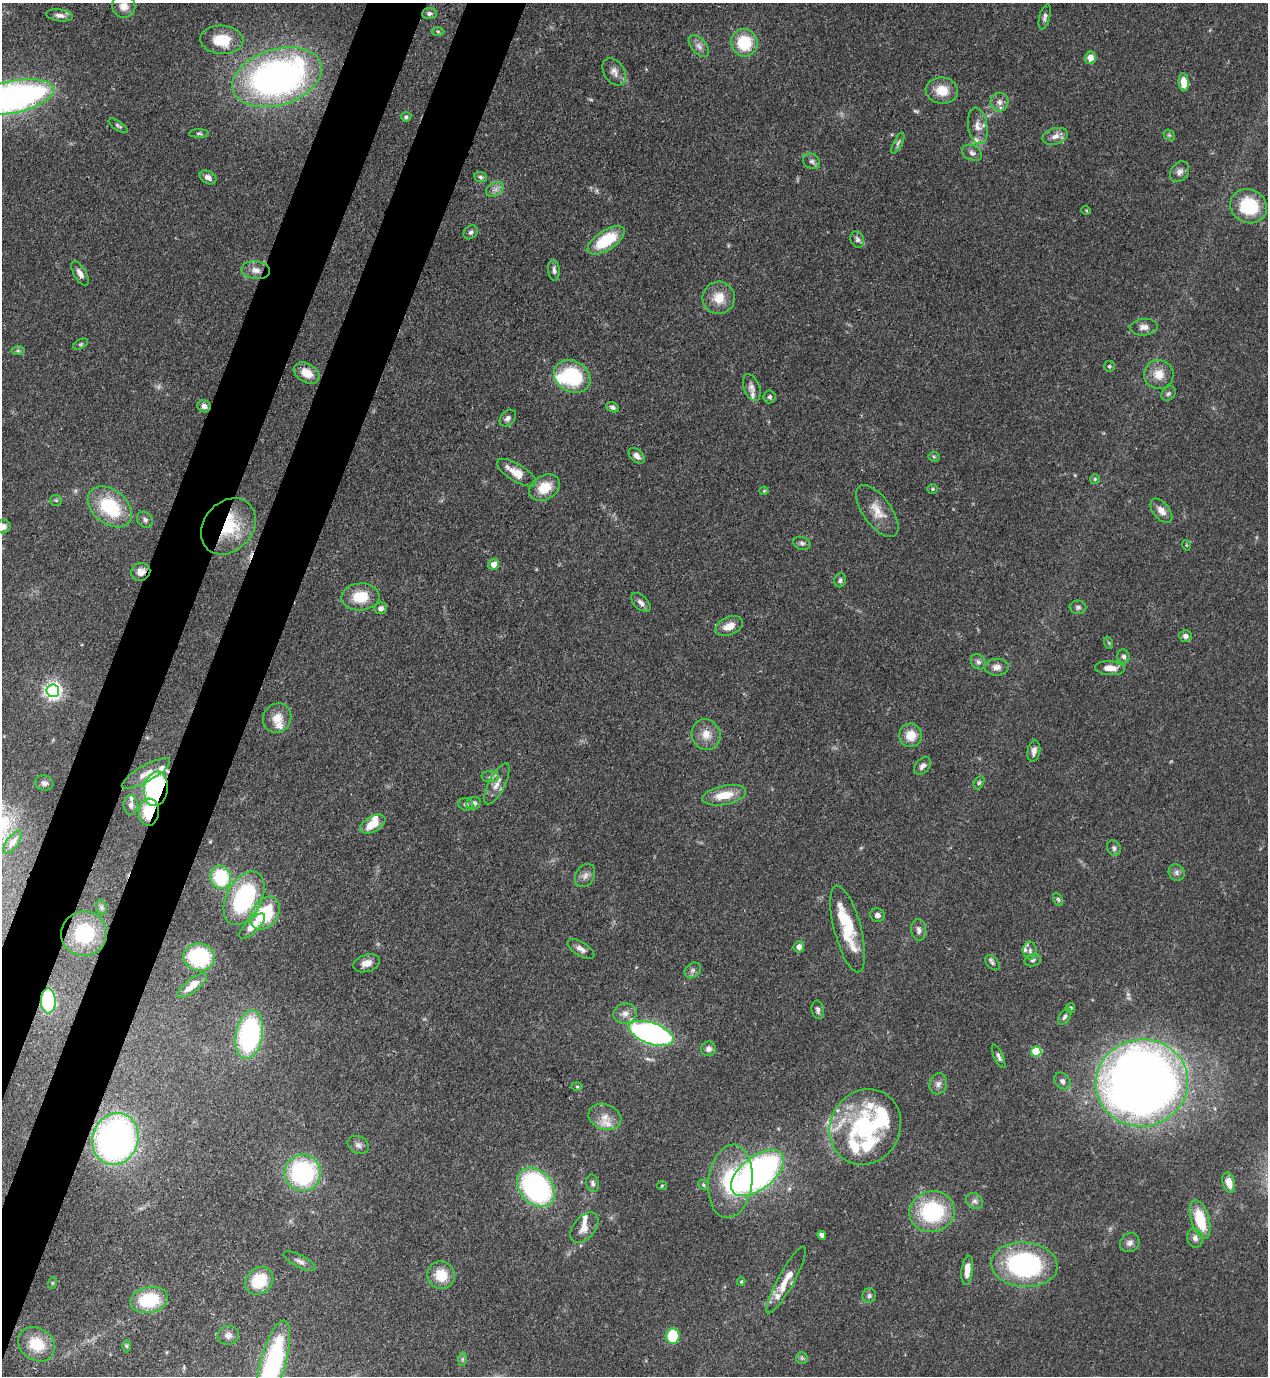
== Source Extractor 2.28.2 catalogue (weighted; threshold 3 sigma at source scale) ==
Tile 7 of 4 x 4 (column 3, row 2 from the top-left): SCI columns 2885-4150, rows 2791-4164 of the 5638 x 5579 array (HDU 1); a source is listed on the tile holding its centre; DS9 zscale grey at full resolution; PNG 1270 x 1378 px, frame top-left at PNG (2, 3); each listed source drawn as its Kron ellipse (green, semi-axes under 4 px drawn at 4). Shown black and unused: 8% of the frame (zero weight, under 3 of 4 exposures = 7% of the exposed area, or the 3 px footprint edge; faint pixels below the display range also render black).
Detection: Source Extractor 2.28.2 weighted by HDU 2 'WHT'; one run over the whole footprint, this tile lists its part. Background 0.0662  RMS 0.0035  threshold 0.0158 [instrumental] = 3 sigma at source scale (4.5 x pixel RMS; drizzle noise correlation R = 1.50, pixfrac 1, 0.05/0.05 arcsec/px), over >= 5 px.
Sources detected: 193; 4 too faint to see at this stretch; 2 inside a brighter object's white glare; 1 cosmic-ray / hot-pixel residue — neither listed nor drawn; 15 inside a brighter listed object's ellipse — not listed separately; the other 171 listed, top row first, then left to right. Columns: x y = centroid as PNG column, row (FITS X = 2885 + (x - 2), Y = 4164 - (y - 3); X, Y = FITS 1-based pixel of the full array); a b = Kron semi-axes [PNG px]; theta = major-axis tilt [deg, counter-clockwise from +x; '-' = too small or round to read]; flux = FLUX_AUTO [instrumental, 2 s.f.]
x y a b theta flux
124 6 12 11 - 3.8
429 14 7 5 5 0.97
60 15 13 6 -8 1.6
1045 17 13 5 76 1.2
438 31 6 4 -2 0.48
222 40 21 14 -4 11
744 43 14 13 - 15
699 46 13 7 -49 2
1090 58 6 6 - 3.6
614 72 15 10 -57 2.7
277 77 46 28 17 150
1184 82 9 5 -86 5.3
942 90 16 13 -6 6.9
13 97 42 16 12 150
999 102 9 9 - 2
406 117 5 4 - 0.7
118 126 11 4 -34 0.77
978 126 18 9 -81 3.5
199 133 10 4 -1 0.63
1169 135 6 5 - 0.59
1055 136 13 8 17 2.4
898 143 11 4 63 0.91
972 153 10 7 -30 1.4
812 161 9 7 -32 1.2
1180 172 11 8 52 1.9
208 177 9 6 -29 1.9
480 177 6 5 - 0.75
495 189 10 6 29 1.6
1249 206 19 16 -26 22
1086 210 5 3 - 0.33
471 232 8 6 45 0.94
857 239 8 6 -65 1.2
606 240 21 9 33 17
256 270 14 9 -6 2.8
554 270 10 5 -84 1.3
80 273 14 6 -60 2.1
719 298 16 16 - 6.7
1144 327 14 8 5 2.2
81 344 8 4 27 0.59
18 351 7 4 0 0.68
1109 366 6 5 - 0.62
307 373 14 9 -30 5.4
1159 374 15 14 - 5.3
572 376 19 15 -30 27
752 388 14 8 -70 2
1168 393 8 6 44 0.89
770 397 6 6 - 0.8
204 406 7 6 - 1.6
613 407 7 5 -19 1
508 418 9 6 49 1.3
637 456 9 6 -44 1.9
934 457 5 5 - 0.49
516 473 22 8 -31 6.1
1095 479 5 4 - 0.49
545 488 16 12 31 7.4
933 489 5 4 - 0.46
764 491 4 4 - 0.34
56 500 6 5 - 0.6
110 507 25 17 -39 21
877 511 30 14 -54 6.4
1161 511 14 8 -51 3
145 520 9 7 -45 1.2
228 526 31 24 49 19
3 527 7 6 - 1.9
802 543 9 6 -18 0.95
1186 545 5 3 - 0.29
494 564 6 5 - 2.6
141 572 10 8 24 3
840 580 7 6 - 0.81
360 597 19 13 5 9.4
641 602 12 6 -43 1.5
1078 607 8 6 -3 0.95
381 608 6 5 - 1.5
729 626 14 8 24 4.4
1186 636 6 5 - 1.5
1109 643 6 4 -71 0.48
1123 656 7 6 - 1.2
978 662 8 6 -54 1.1
997 667 12 8 -1 2.3
1110 668 15 7 -5 4
53 691 6 6 - 150
277 718 15 14 - 4.9
706 734 16 14 -64 4.6
911 735 12 11 - 5.7
1034 751 11 6 79 1.6
922 766 10 6 48 1.6
146 773 27 8 29 4.4
490 777 9 5 -4 1.1
44 783 9 7 -11 1.3
979 783 7 4 62 0.65
497 784 23 8 63 3.6
156 789 17 12 81 61
724 795 22 9 11 7.7
474 803 7 6 - 1.2
466 804 7 6 - 0.92
131 805 10 7 -90 1.5
149 812 14 9 86 12
373 824 14 7 29 7
12 842 13 6 53 2.4
1114 848 8 6 -66 1
1177 873 8 7 - 1.3
585 876 12 9 58 2
221 877 12 10 -74 20
244 898 29 17 63 41
1058 899 7 4 -63 0.59
101 907 7 5 -73 0.79
265 913 18 13 56 22
877 915 7 6 - 1.3
252 926 17 6 44 4.7
848 929 45 13 -75 18
919 930 11 7 -86 1.5
84 934 23 22 - 19
799 947 6 5 - 1.9
581 949 15 7 -32 2
1030 950 9 6 -89 1.5
199 957 15 13 -12 30
1033 960 8 6 12 1
367 963 14 8 18 3
992 963 9 5 -46 0.93
693 970 9 7 37 1.3
192 985 18 6 39 5.2
48 1001 12 7 -89 32
1070 1008 5 4 - 0.61
818 1010 9 6 -81 1.1
625 1013 12 10 17 2.5
1065 1017 9 5 57 1.1
651 1033 23 10 -19 100
249 1034 24 13 80 58
709 1049 7 7 - 1.6
1036 1052 5 5 - 18
999 1056 13 4 -65 1.2
1062 1081 9 7 -47 1.3
1142 1083 46 43 10 450
938 1084 10 8 74 1.8
577 1087 6 4 -1 0.42
605 1117 17 12 -20 4.1
865 1127 39 35 61 40
115 1139 26 22 70 140
358 1145 11 8 -31 1.6
303 1173 18 18 - 47
757 1173 31 16 38 140
730 1181 37 22 83 25
593 1183 9 6 -78 1.1
1229 1183 10 6 -75 4.1
662 1185 5 3 - 0.36
703 1185 5 4 - 0.58
536 1187 22 16 -48 77
975 1201 9 7 -37 1.3
932 1212 23 20 15 32
1200 1219 20 9 -74 13
584 1228 17 11 49 3.5
822 1235 4 4 - 2.2
1195 1238 9 8 - 1.6
1130 1243 10 9 - 1.7
300 1261 18 6 -27 1.6
1024 1265 33 22 -5 55
967 1270 15 6 83 4.2
441 1275 14 13 - 8.3
786 1280 38 8 61 6.6
259 1281 15 12 41 13
741 1282 4 3 - 0.41
52 1283 6 4 71 0.4
869 1296 7 7 - 0.9
149 1300 19 13 10 19
228 1335 11 9 21 2
673 1336 7 7 - 16
37 1344 19 16 -35 11
127 1346 6 4 -90 0.5
802 1358 6 6 - 0.74
462 1359 7 4 89 0.68
273 1364 45 13 75 61
Overlapping masked pixels (flux is a lower limit): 6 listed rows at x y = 228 526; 141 572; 156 789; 149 812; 48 1001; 115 1139
Isophote crosses this tile's border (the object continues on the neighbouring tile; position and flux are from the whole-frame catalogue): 4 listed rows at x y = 124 6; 13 97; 3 527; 273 1364